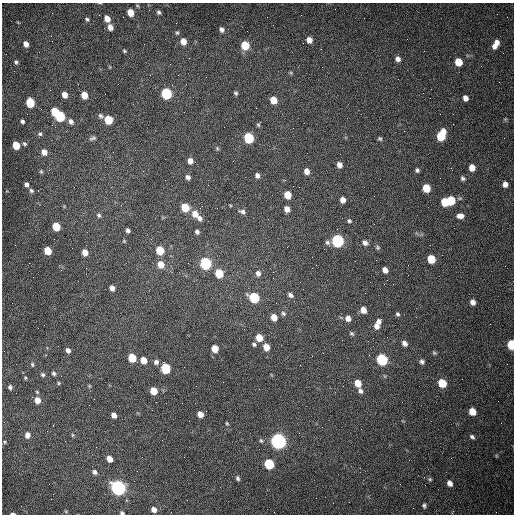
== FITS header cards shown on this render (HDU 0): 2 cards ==
NAXIS1  =                  512 /fastest changing axis
NAXIS2  =                  512 /next to fastest changing axis

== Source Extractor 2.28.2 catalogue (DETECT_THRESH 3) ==
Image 512 x 512 px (HDU 0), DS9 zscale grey, 1 PNG px = 1 image px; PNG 516 x 516 px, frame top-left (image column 1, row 512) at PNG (2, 3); no overlay
Background 1530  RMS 23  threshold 69.7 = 3 sigma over >= 5 px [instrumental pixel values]
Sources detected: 155; all 155 listed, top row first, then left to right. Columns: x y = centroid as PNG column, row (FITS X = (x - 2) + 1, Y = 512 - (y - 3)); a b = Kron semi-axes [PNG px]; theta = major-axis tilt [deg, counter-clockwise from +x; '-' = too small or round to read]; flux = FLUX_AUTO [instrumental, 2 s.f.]
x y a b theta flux
130 12 6 5 - 22000
159 12 5 4 - 3100
87 19 6 4 -29 2500
107 19 6 5 - 13000
110 27 6 5 - 9500
222 29 6 5 - 5500
177 33 5 5 - 2500
51 36 3 2 - 1400
309 40 5 5 - 12000
183 41 6 6 - 13000
26 44 5 5 - 8300
496 44 10 5 61 14000
245 45 6 6 - 41000
124 51 4 3 - 2000
398 59 6 5 - 6700
16 62 4 3 - 2600
458 62 6 5 - 33000
110 67 5 3 - 1300
291 73 6 4 -44 1800
166 93 6 6 - 150000
236 93 5 4 - 2700
105 94 2 2 - 560
65 95 6 5 - 11000
84 95 6 5 - 22000
465 98 5 5 - 8000
273 100 6 6 - 21000
30 102 6 5 - 65000
55 111 6 5 - 43000
60 116 6 6 - 110000
100 116 7 6 - 3800
505 119 5 5 - 1900
108 120 6 5 - 50000
22 121 4 3 - 3400
71 121 7 6 - 6300
258 124 6 4 65 2300
293 128 2 2 - 620
40 134 6 6 - 3100
441 135 9 6 69 69000
93 138 9 5 24 3700
249 138 6 6 - 110000
380 139 6 5 - 2700
24 144 6 5 - 2800
16 145 6 5 - 31000
217 148 5 4 - 2000
44 152 7 6 - 10000
190 161 6 5 - 8700
339 165 6 6 - 9200
472 168 6 5 - 16000
417 170 4 4 - 3100
41 171 5 5 - 2200
307 171 6 5 - 11000
257 175 6 5 - 5200
188 177 5 5 - 5000
463 178 6 5 - 3200
505 184 5 5 - 8300
26 185 4 4 - 4800
299 187 2 2 - 940
426 188 6 5 - 38000
31 191 6 6 - 3300
287 195 6 5 - 25000
343 200 5 5 - 10000
451 200 6 5 - 51000
445 202 6 6 - 42000
64 206 4 4 - 1300
185 207 6 6 - 43000
287 209 5 5 - 11000
242 212 8 5 -17 4400
195 214 8 7 - 14000
99 215 6 6 - 3400
460 216 8 5 -1 8900
200 218 6 6 - 5700
349 221 5 5 - 2700
56 226 6 5 - 36000
128 230 4 4 - 4200
197 232 5 4 - 3800
337 241 6 6 - 280000
327 242 7 5 -45 3800
365 243 7 6 - 5800
377 247 7 5 -67 3000
160 250 6 5 - 42000
48 251 6 5 - 32000
85 252 6 5 - 12000
431 259 6 5 - 42000
206 263 7 6 - 200000
161 264 7 6 - 17000
312 268 2 2 - 800
385 270 6 5 - 8700
219 273 6 5 - 50000
258 273 7 6 - 6200
273 278 2 2 - 810
112 288 5 5 - 7700
290 295 7 6 - 5100
254 297 6 6 - 110000
473 302 5 4 - 8100
276 303 3 2 - 1300
363 310 6 6 - 11000
283 313 7 6 - 3600
397 314 5 4 - 2900
274 317 6 5 - 16000
348 318 7 6 - 8600
378 321 10 6 34 7500
377 326 7 6 - 8400
352 333 7 5 -38 2600
259 338 6 5 - 26000
404 343 6 4 -46 7000
254 344 6 5 - 3000
511 345 6 5 - 69000
266 347 6 5 - 17000
215 349 6 5 - 21000
68 350 5 4 - 6100
434 353 6 4 -21 2100
132 358 6 5 - 49000
382 359 7 6 - 170000
143 360 6 5 - 16000
156 362 7 7 - 5100
422 362 6 5 - 4100
32 364 5 4 - 2200
165 368 6 6 - 98000
54 373 6 5 - 2800
43 375 5 5 - 2800
25 378 5 4 - 1600
59 383 4 4 - 1600
358 383 7 5 -51 21000
442 383 6 5 - 49000
89 386 5 4 - 1500
10 387 4 4 - 3400
154 391 6 5 - 28000
360 391 7 5 -55 4800
37 392 5 4 - 1700
94 399 2 2 - 720
37 400 6 5 - 14000
472 411 6 5 - 26000
200 414 5 5 - 13000
114 415 5 4 - 8000
189 421 2 2 - 660
227 423 4 3 - 1700
27 435 6 5 - 8000
72 435 6 4 90 1700
472 437 6 4 -40 3700
261 441 6 4 -48 2600
278 441 7 6 - 730000
5 442 4 3 - 1800
109 459 6 5 - 13000
269 464 6 6 - 92000
94 472 6 5 - 4700
238 478 6 5 - 3400
430 479 5 4 - 2100
449 483 5 4 - 8400
118 488 7 6 - 590000
316 498 2 2 - 3500
424 505 5 4 - 3000
154 510 5 5 - 8800
66 511 6 4 -1 1800
122 513 4 3 - 3300
13 514 5 2 - 3500
At the frame edge (FLAGS 8, measured only in part): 3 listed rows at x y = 511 345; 122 513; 13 514